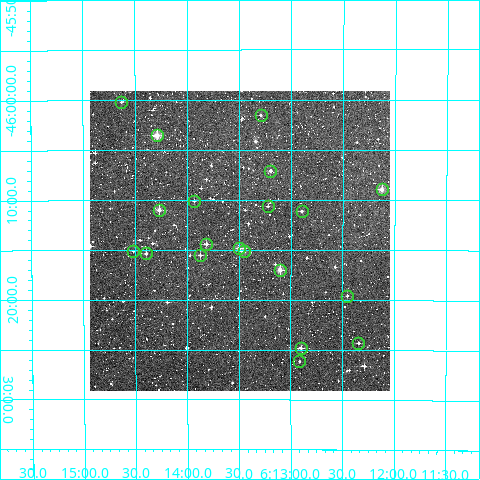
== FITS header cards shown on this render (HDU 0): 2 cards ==
NAXIS1  =                  300
NAXIS2  =                  300

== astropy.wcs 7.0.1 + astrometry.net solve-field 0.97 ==
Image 300 x 300 px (HDU 0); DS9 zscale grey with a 90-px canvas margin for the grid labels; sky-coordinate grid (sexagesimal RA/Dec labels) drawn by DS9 from the SOLVED WCS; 20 Tycho-2 reference stars matched to detected sources circled (green)
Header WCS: RA---TAN/DEC--TAN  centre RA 06:13:29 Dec -46:14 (93.37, -46.23 deg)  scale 6 arcsec/px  FOV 30.0' x 30.0'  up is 0 deg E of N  parity normal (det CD < 0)
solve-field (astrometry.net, Tycho-2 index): VERIFIED the header's WCS against the Tycho-2 star catalogue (verified at 2 index scales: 9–20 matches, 0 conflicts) and refined it, rather than solving blind
Solved WCS: RA---TAN-SIP/DEC--TAN-SIP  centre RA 06:13:30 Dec -46:14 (93.37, -46.23 deg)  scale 6 arcsec/px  FOV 30.0' x 30.0'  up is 0 deg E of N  parity normal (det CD < 0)
The solver's refit moves the header's centre by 1.4 arcsec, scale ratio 1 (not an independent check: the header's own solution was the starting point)
Tycho-2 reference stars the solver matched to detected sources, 20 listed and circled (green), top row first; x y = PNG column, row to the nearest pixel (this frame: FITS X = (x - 90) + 1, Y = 300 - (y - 91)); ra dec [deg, ICRS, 3 dp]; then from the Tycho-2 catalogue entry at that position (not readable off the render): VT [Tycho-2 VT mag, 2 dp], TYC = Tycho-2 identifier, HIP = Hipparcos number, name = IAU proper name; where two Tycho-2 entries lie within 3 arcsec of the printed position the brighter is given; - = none
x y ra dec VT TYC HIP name
121 102 93.657 -46.003 11.45 8102-1838-1 - -
261 115 93.323 -46.026 12.09 8102-1855-1 - -
157 135 93.571 -46.059 9.78 8102-1527-1 - -
270 171 93.299 -46.118 11.25 8102-1488-1 - -
382 189 93.031 -46.149 10.34 8102-1353-1 - -
194 201 93.483 -46.168 12.68 8102-1150-1 - -
268 206 93.306 -46.177 11.97 8102-1161-1 - -
159 210 93.567 -46.183 9.76 8102-1533-1 - -
302 211 93.224 -46.185 11.62 8102-1248-1 - -
206 244 93.453 -46.240 11.43 8102-1619-1 - -
239 248 93.374 -46.247 10.78 8102-1556-1 - -
133 251 93.629 -46.252 12.52 8102-1275-1 - -
244 251 93.363 -46.252 10.62 8102-1177-1 - -
146 253 93.598 -46.256 11.40 8102-1507-1 - -
200 255 93.468 -46.259 11.99 8102-1666-1 - -
280 270 93.275 -46.283 9.88 8102-1377-1 - -
347 296 93.113 -46.326 12.81 8102-1282-1 - -
358 343 93.086 -46.405 11.98 8102-1656-1 - -
301 348 93.225 -46.413 11.31 8102-1516-1 - -
299 361 93.229 -46.436 11.75 8102-1733-1 - -